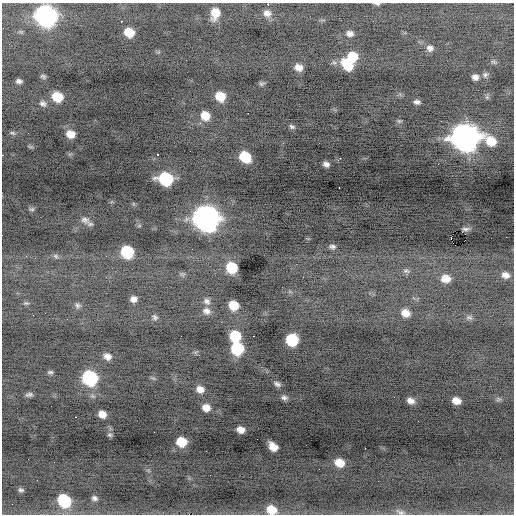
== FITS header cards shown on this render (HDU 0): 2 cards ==
NAXIS1  =                  512 / Axis length
NAXIS2  =                  512 / Axis length

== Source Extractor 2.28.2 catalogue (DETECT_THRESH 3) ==
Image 512 x 512 px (HDU 0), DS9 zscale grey, 1 PNG px = 1 image px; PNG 516 x 516 px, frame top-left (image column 1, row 512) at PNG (2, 3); no overlay
Background -0.805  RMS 0.83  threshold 2.48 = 3 sigma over >= 5 px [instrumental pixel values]
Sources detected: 96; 1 with non-positive FLUX_AUTO (blend fragments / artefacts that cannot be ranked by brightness) is not listed; the other 95 listed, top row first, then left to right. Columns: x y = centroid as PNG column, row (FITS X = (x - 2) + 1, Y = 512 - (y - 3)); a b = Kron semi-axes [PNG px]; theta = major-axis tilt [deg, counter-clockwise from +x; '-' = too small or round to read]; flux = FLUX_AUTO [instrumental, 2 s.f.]
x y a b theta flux
268 4 3 2 - 120
377 4 6 3 -7 86
215 13 11 8 78 840
267 13 10 8 -14 350
46 16 12 11 - 22000
121 22 3 2 - 100
129 32 8 7 - 1100
350 34 8 6 -10 250
430 48 9 8 - 260
352 57 9 9 - 1300
494 62 8 4 -26 100
347 65 14 9 -48 1400
298 67 9 7 -18 450
485 75 8 7 - 150
43 76 7 5 -19 110
475 77 6 6 - 260
19 81 6 4 -12 170
261 83 8 6 -11 120
220 96 9 8 - 1200
57 97 10 9 - 1400
417 102 8 5 -4 200
43 103 10 8 -28 240
248 113 2 2 - 620
205 116 10 9 - 890
399 121 8 5 -1 100
292 127 8 5 -25 130
12 133 8 5 -26 100
71 134 10 8 -14 630
465 138 13 12 - 56000
491 141 16 10 -41 1200
30 147 8 4 -9 78
157 154 3 2 - 260
2 155 2 2 - 320
245 157 9 8 - 1900
340 158 3 2 - 300
326 164 6 5 - 230
166 179 10 9 - 4600
339 188 2 2 - 95
134 204 6 4 -71 66
32 209 8 6 0 100
206 219 12 11 - 43000
84 220 13 10 -14 330
139 226 6 4 19 69
506 237 2 2 - 89
451 238 3 2 - 110
332 247 9 7 -3 190
127 252 9 8 - 3000
26 256 3 3 - 40
56 256 9 6 -45 160
106 256 3 2 - 46
232 268 9 8 - 2000
406 271 11 8 -4 250
182 274 9 5 -8 120
505 275 11 9 -13 410
446 279 12 10 -11 790
290 292 7 4 -19 95
133 299 8 7 - 320
207 301 10 8 -38 250
26 303 9 5 0 150
78 305 9 7 -51 190
233 305 8 7 - 1200
207 311 11 9 -22 350
405 313 11 10 - 670
155 317 9 7 -52 170
469 317 10 8 -1 200
235 336 9 8 - 2200
253 336 2 2 - 220
292 340 9 8 - 3100
237 348 9 9 - 3200
107 356 9 7 -26 360
50 372 8 5 3 120
90 378 10 9 - 6800
153 378 7 4 -18 95
277 384 9 6 -28 190
200 389 9 8 - 450
29 395 10 5 8 170
284 398 8 6 -22 190
498 399 8 5 7 100
411 401 8 7 - 330
456 401 8 6 -16 510
206 408 9 8 - 510
102 414 7 6 - 510
76 417 3 2 - 71
240 430 7 6 - 400
110 435 7 6 - 110
181 442 9 8 - 1500
273 447 9 6 -42 680
365 448 2 2 - 25
339 463 9 7 -24 830
148 470 6 4 -19 83
21 490 6 4 -13 130
94 498 7 6 - 180
64 501 11 9 -46 3600
271 510 11 8 -21 990
400 512 14 7 -15 270
At the frame edge (FLAGS 8, measured only in part): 5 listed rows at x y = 268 4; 377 4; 2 155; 271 510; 400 512
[1 non-positive-flux detection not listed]